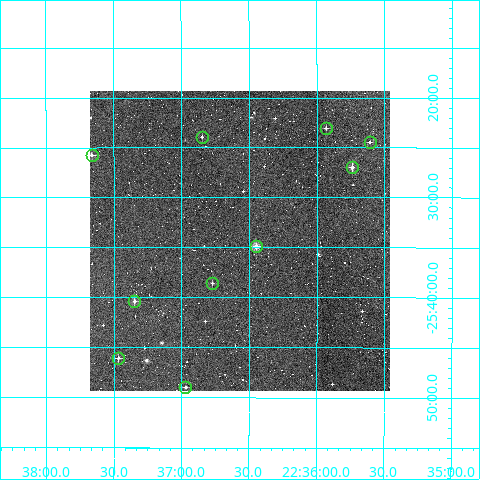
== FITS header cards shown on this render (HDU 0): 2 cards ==
NAXIS1  =                  300
NAXIS2  =                  300

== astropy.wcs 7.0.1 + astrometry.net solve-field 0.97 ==
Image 300 x 300 px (HDU 0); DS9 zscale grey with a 90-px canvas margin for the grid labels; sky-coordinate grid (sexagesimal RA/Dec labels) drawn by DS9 from the SOLVED WCS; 10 Tycho-2 reference stars matched to detected sources circled (green)
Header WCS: RA---TAN/DEC--TAN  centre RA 22:36:34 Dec -25:34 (339.14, -25.57 deg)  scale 6 arcsec/px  FOV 30.0' x 30.0'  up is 0 deg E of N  parity normal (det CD < 0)
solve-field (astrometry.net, Tycho-2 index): VERIFIED the header's WCS against the Tycho-2 star catalogue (verified at 2 index scales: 9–10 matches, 0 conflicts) and refined it, rather than solving blind
Solved WCS: RA---TAN-SIP/DEC--TAN-SIP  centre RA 22:36:34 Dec -25:34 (339.14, -25.57 deg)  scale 6 arcsec/px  FOV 30.0' x 30.0'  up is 0 deg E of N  parity normal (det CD < 0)
The solver's refit moves the header's centre by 2.6 arcsec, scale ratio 1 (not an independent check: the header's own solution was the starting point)
Tycho-2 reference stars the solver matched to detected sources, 10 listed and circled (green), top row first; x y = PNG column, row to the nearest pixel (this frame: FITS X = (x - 90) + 1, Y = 300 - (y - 91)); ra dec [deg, ICRS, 3 dp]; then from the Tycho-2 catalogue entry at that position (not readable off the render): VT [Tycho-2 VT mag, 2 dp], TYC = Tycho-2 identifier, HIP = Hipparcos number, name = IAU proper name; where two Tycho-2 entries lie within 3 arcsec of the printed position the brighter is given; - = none
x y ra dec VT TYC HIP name
326 128 338.983 -25.384 12.23 6966-16-1 - -
202 137 339.212 -25.399 11.39 6966-294-1 - -
370 142 338.903 -25.408 11.48 6966-461-1 - -
92 155 339.415 -25.429 11.16 6966-72-1 - -
352 167 338.935 -25.450 10.20 6966-32-1 - -
256 246 339.113 -25.581 9.94 6966-324-1 - -
212 283 339.193 -25.643 12.38 6966-456-1 - -
134 301 339.337 -25.674 10.89 6966-568-1 - -
118 358 339.367 -25.767 11.19 6966-570-1 - -
185 387 339.242 -25.816 11.38 6966-471-1 - -